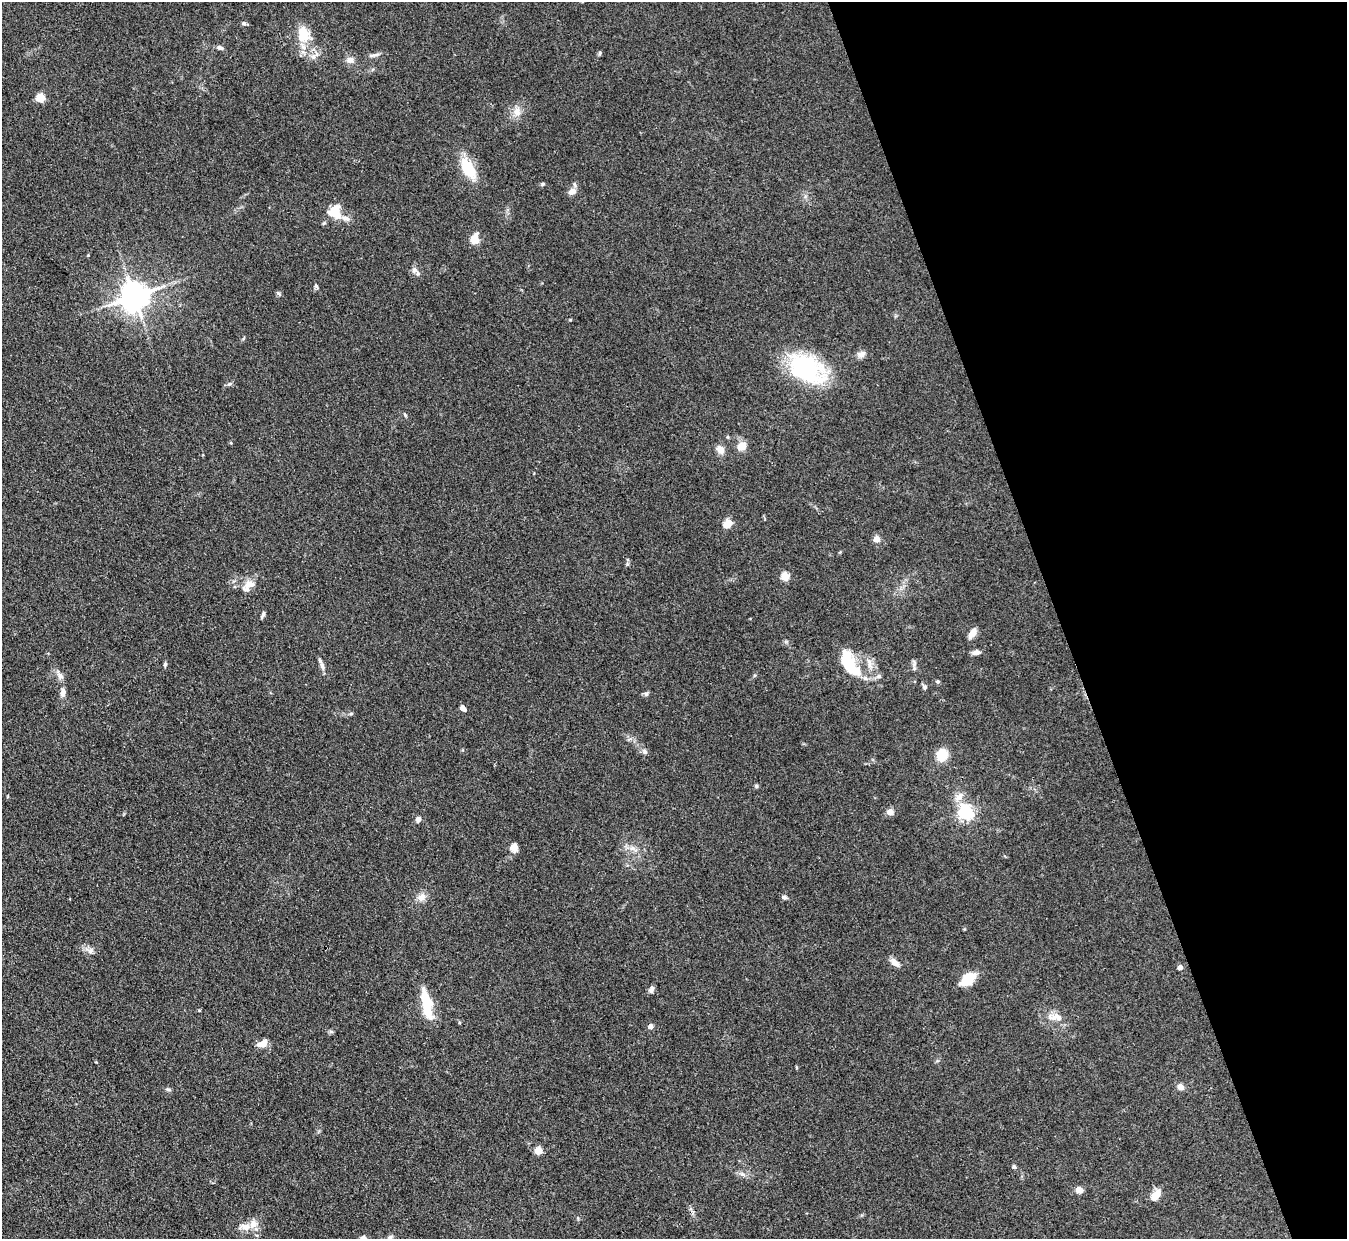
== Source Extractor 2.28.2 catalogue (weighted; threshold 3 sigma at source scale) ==
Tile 12 of 4 x 4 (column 4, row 3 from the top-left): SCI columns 4039-5383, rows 1512-2748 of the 5386 x 5371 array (HDU 1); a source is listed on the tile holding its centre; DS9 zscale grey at full resolution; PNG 1349 x 1241 px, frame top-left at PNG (2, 2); no overlay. Shown black and unused: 21% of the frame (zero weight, under 3 of 4 exposures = <1% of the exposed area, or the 3 px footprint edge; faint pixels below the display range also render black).
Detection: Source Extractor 2.28.2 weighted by HDU 2 'WHT'; one run over the whole footprint, this tile lists its part. Background 0.111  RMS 0.0066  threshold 0.0298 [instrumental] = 3 sigma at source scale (4.5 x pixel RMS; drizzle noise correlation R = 1.50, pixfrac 1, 0.05/0.05 arcsec/px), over >= 5 px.
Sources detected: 84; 2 inside a brighter object's white glare — not listed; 3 inside a brighter listed object's ellipse — not listed separately; the other 79 listed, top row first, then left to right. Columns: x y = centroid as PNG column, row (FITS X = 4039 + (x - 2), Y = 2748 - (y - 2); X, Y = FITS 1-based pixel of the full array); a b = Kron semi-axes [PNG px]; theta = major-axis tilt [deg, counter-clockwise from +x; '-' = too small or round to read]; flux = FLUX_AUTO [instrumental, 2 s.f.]
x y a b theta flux
244 23 6 5 - 1.4
303 34 25 18 -75 17
220 48 9 6 -25 1.7
600 53 6 4 64 1
374 55 18 4 11 2.3
350 60 9 8 - 3.5
40 98 5 5 - 26
517 112 12 10 -71 5.5
468 168 25 12 -60 21
543 184 5 5 - 0.93
572 192 10 8 26 4.3
335 210 16 10 40 11
345 218 11 7 -19 3.4
324 223 5 4 - 0.85
475 239 14 9 72 6.8
414 270 8 7 - 2.2
316 286 6 5 - 1.2
279 293 8 4 -45 1.2
134 296 9 8 - 1000
861 354 12 8 16 3.1
806 368 35 22 -31 83
229 384 6 4 42 1.1
405 415 7 3 -55 0.87
231 443 4 3 - 0.66
742 446 9 8 - 7.3
720 449 10 8 -47 4.9
728 523 10 8 39 6.8
876 539 5 4 - 9.6
785 576 5 5 - 25
249 584 15 11 20 7
263 614 9 4 65 1.4
972 633 11 6 56 5.5
976 652 9 6 15 3.3
846 663 32 16 -69 21
869 663 19 6 -75 4.6
914 663 12 3 90 1.6
165 664 6 4 89 1.1
322 666 14 6 -71 3
755 675 5 3 - 0.71
60 676 10 7 -60 2.9
879 676 8 6 12 1.8
865 678 8 6 -27 2.1
938 681 5 5 - 1.1
924 687 8 6 -58 1.5
63 693 10 6 84 3.3
646 694 7 5 45 1.3
463 708 6 4 -47 4.5
644 751 8 7 - 1.8
942 755 9 8 - 19
756 786 5 5 - 1
959 797 14 9 42 5.5
890 812 7 7 - 4.2
965 812 6 6 - 180
418 819 7 6 - 2.3
514 848 12 10 82 4.3
632 848 9 6 20 2.8
421 897 13 11 29 4.8
784 897 9 5 -6 1.5
90 951 9 8 - 3
895 962 13 7 -42 4
1180 967 4 4 - 3.9
968 979 17 10 42 16
651 990 9 6 66 2.2
427 1001 32 12 -70 17
199 1010 4 3 - 0.68
1055 1017 22 10 -3 7.7
650 1026 5 4 - 4.1
331 1031 7 4 -19 0.99
264 1043 12 8 56 4.4
1180 1087 5 5 - 5.8
168 1089 7 5 -6 1.2
538 1151 5 5 - 18
1014 1167 6 4 -72 1.2
742 1174 8 5 -44 1.7
1079 1190 7 6 - 5
1155 1195 11 6 49 10
245 1227 15 8 -2 6.2
390 1237 7 5 73 1.4
363 1238 7 6 - 2.9
Isophote crosses this tile's border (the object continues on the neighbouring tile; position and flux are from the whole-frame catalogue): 2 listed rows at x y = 390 1237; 363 1238
Unlisted compact peaks at least as high as the median listed source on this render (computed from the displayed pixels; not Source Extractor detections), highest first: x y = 627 564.